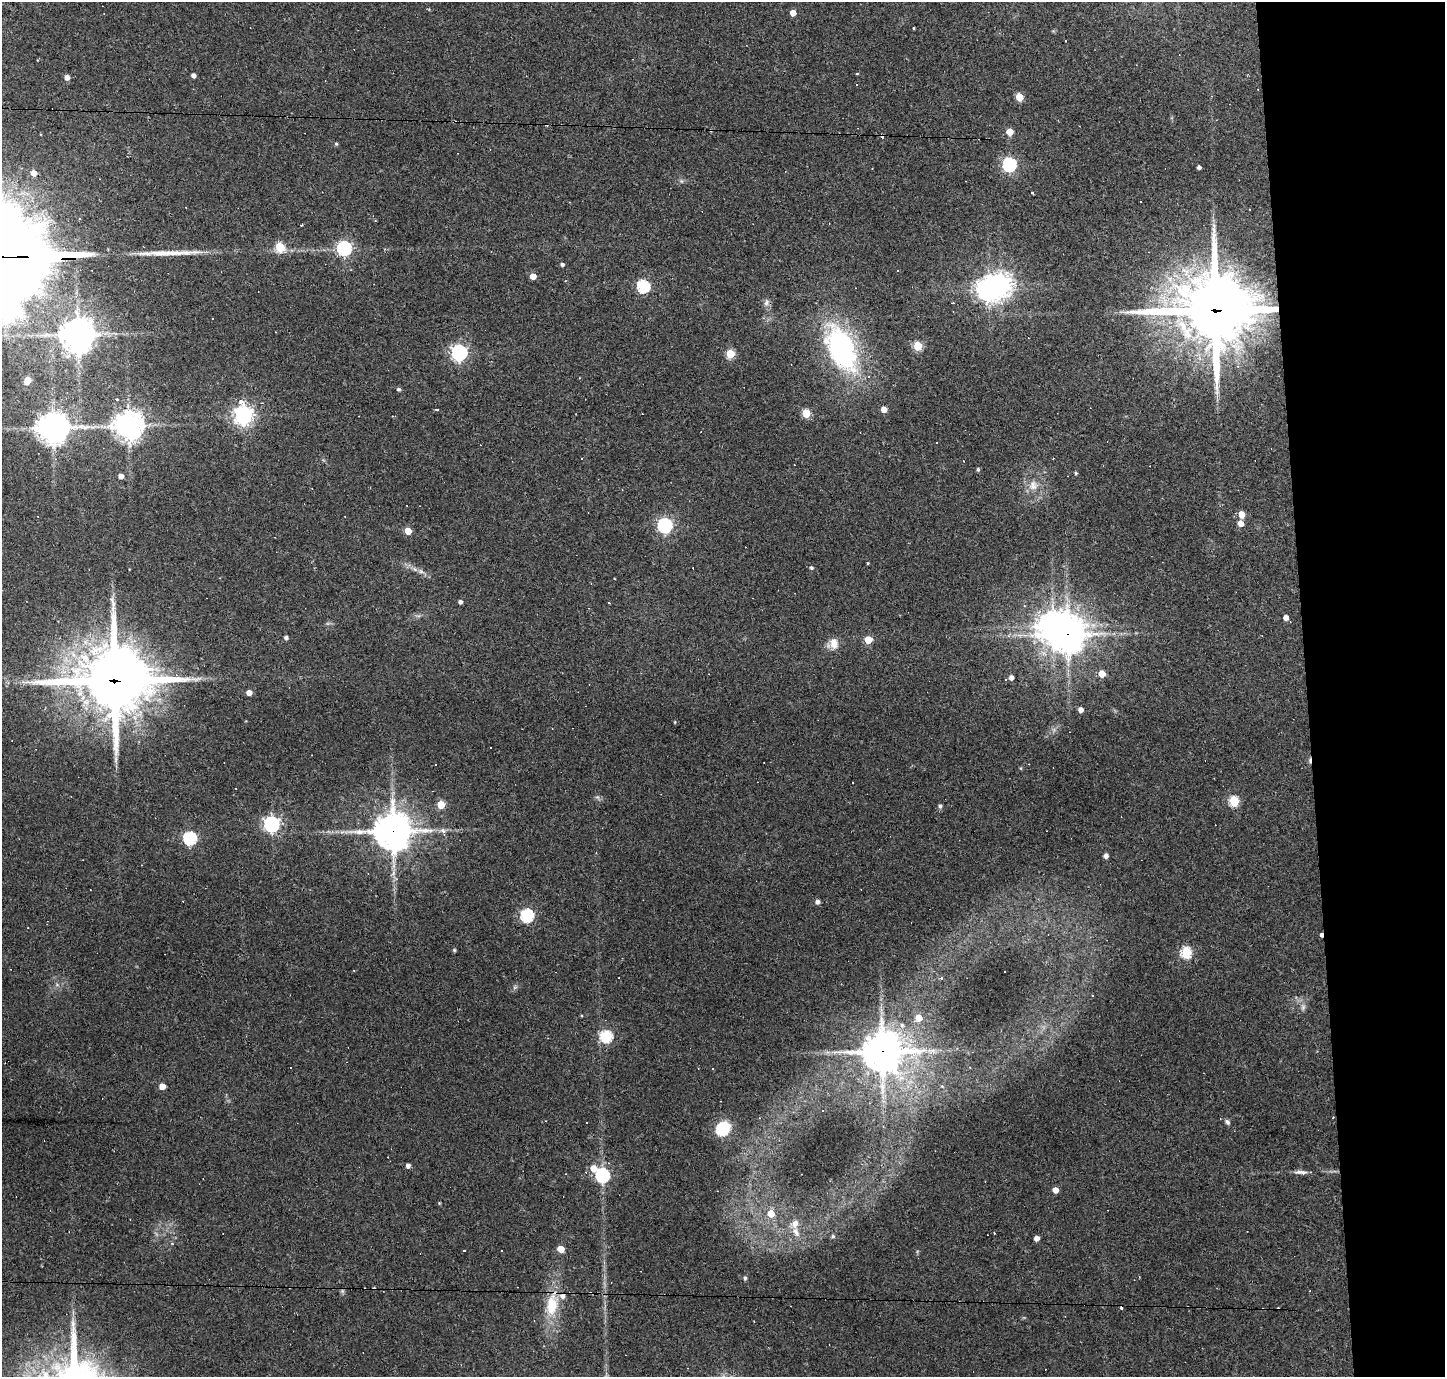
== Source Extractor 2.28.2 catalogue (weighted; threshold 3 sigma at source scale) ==
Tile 6 of 3 x 3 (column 3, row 2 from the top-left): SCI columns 2886-4328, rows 1467-2841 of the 4328 x 4305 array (HDU 1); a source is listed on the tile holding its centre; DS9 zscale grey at full resolution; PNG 1447 x 1379 px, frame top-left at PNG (2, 2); no overlay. Shown black and unused: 10% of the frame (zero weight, under 2 of 3 exposures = <1% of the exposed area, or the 3 px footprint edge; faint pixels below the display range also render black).
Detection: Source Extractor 2.28.2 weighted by HDU 2 'WHT'; one run over the whole footprint, this tile lists its part. Background 0.085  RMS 0.0059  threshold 0.0266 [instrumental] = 3 sigma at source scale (4.5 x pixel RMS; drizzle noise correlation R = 1.50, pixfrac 1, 0.05/0.05 arcsec/px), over >= 5 px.
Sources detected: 153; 2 inside a brighter object's white glare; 33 cosmic-ray / hot-pixel residue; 1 long thin detection or spike segment (spike, bleed or trail) — not listed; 2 inside a brighter listed object's ellipse — not listed separately; the other 115 listed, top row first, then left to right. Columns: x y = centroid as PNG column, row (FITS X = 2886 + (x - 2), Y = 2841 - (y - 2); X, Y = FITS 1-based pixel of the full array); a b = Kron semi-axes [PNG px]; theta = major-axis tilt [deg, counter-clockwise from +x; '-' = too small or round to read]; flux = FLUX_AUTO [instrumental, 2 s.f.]
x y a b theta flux
793 13 5 4 - 6.5
914 28 3 2 - 0.52
857 73 4 3 - 0.42
193 75 4 4 - 2.5
67 77 5 4 - 3.3
856 85 2 2 - 0.41
1258 89 3 2 - 0.42
1019 97 5 5 - 15
1009 132 5 5 - 10
336 144 5 4 - 0.82
1009 164 6 6 - 120
1199 167 4 3 - 1.7
34 173 5 5 - 4.8
681 181 6 4 -71 0.84
1032 193 3 3 - 4.5
1249 209 2 2 - 0.47
280 247 5 5 - 28
344 248 6 6 - 120
562 264 4 4 - 1.3
897 271 3 3 - 5.3
533 276 5 4 - 6.6
643 286 6 6 - 75
988 290 8 7 - 510
766 302 10 7 66 2.1
953 303 3 3 - 0.51
1215 310 28 27 - 3600
275 332 3 2 - 0.35
78 334 10 10 - 1100
918 346 5 5 - 30
841 349 63 32 -65 92
459 352 6 6 - 180
730 354 5 5 - 25
1238 366 4 3 - 0.68
27 380 6 5 - 9.4
398 389 5 4 - 1.2
436 409 3 3 - 1.5
884 409 4 4 - 6.2
806 413 5 5 - 22
243 415 8 7 - 310
128 425 9 9 - 710
53 428 10 9 - 870
1271 448 4 3 - 0.39
582 458 3 3 - 0.62
1053 459 3 2 - 0.41
963 461 3 2 - 0.54
978 469 6 4 -71 0.8
1076 473 4 3 - 1.1
121 476 4 4 - 3.7
1033 485 15 14 - 7.3
1241 514 5 5 - 8
1241 523 5 5 - 4.8
665 525 6 6 - 130
408 531 5 5 - 12
868 563 4 3 - 0.5
811 568 5 5 - 1.1
421 571 7 6 - 1.7
460 602 4 3 - 2.1
609 603 2 2 - 0.49
1286 617 4 4 - 4.3
1053 626 11 9 53 610
1067 634 13 12 - 920
286 637 4 4 - 1.7
868 640 5 5 - 16
833 643 13 12 - 6.2
1102 674 5 5 - 11
1011 677 4 4 - 2.8
1006 679 3 3 - 1.3
115 681 26 23 -5 4100
249 693 4 4 - 4.4
1081 709 4 4 - 3.3
675 722 4 3 - 0.51
491 748 2 2 - 0.61
1234 801 6 5 - 36
441 804 5 5 - 16
940 806 5 5 - 1.6
271 824 6 6 - 190
443 830 9 6 -49 1.9
393 831 12 12 - 1300
190 838 6 6 - 88
1106 856 4 4 - 3.2
1038 899 4 4 - 0.62
183 901 2 2 - 0.35
817 901 4 4 - 2.6
527 915 6 6 - 68
1321 935 3 2 - 30
454 950 4 4 - 0.8
1186 952 6 5 - 51
942 978 3 3 - 53
57 985 6 4 -19 1
1092 996 3 2 - 0.68
1303 1007 9 6 80 2
919 1018 5 5 - 8.3
606 1036 6 6 - 59
882 1051 14 13 - 1400
713 1069 3 2 - 0.37
162 1086 5 4 - 7.8
942 1086 5 4 - 0.64
1227 1122 7 5 -56 1.5
587 1123 2 2 - 0.48
722 1129 6 6 - 73
408 1165 5 4 - 2.4
593 1168 6 5 - 7.8
1301 1172 15 5 -5 3.1
602 1175 6 6 - 110
1055 1190 4 4 - 5.2
439 1203 4 4 - 0.52
771 1214 6 6 - 10
796 1232 15 8 -63 4.8
833 1236 5 5 - 0.98
1036 1238 4 4 - 3.7
172 1244 5 3 - 0.58
561 1249 5 5 - 10
464 1250 3 2 - 0.68
745 1278 5 4 - 1.3
552 1305 30 15 82 20
Overlapping masked pixels (flux is a lower limit): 6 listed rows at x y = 1215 310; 1067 634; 115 681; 393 831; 1321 935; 882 1051